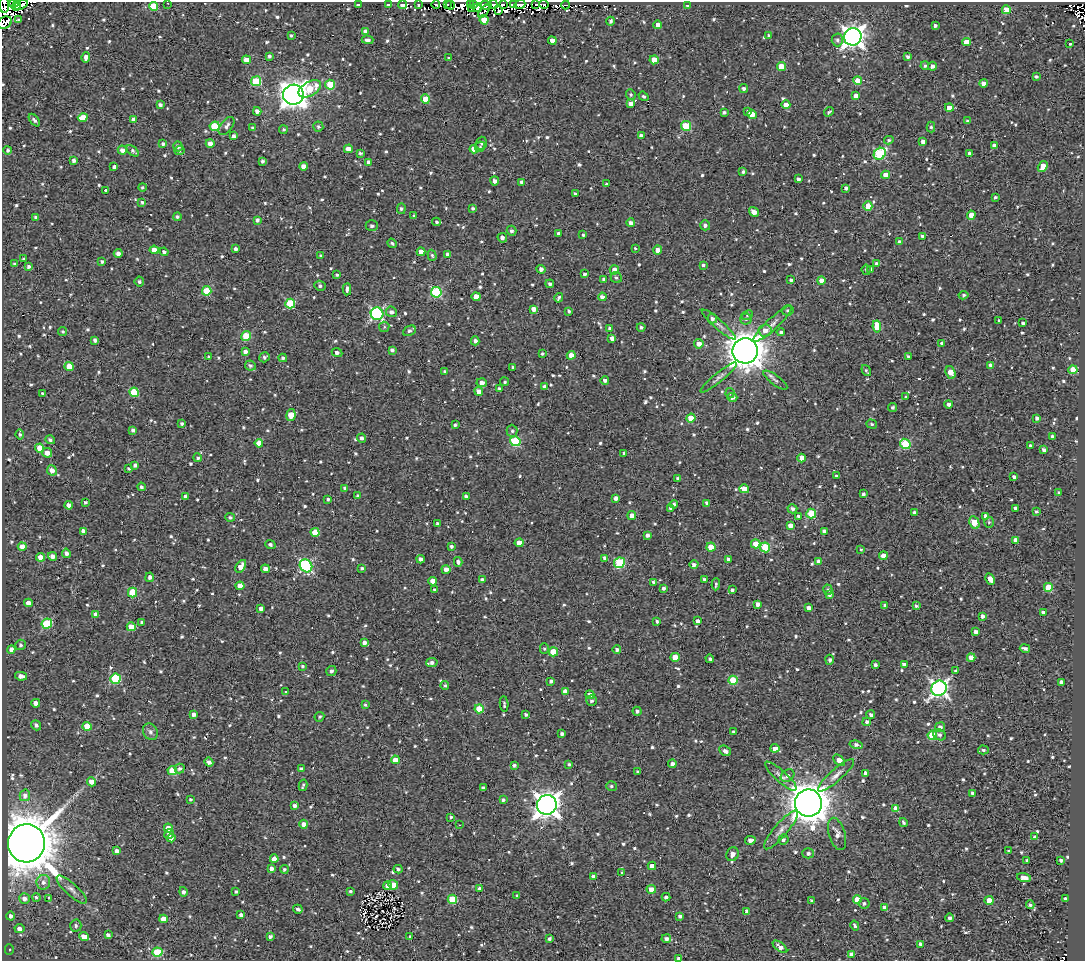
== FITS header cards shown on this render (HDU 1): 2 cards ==
NAXIS1  =                 1083
NAXIS2  =                  959

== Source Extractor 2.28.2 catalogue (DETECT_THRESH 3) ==
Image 1083 x 959 px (HDU 1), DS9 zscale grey, 1 PNG px = 1 image px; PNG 1087 x 963 px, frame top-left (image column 1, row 959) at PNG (2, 2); each listed source drawn as its Kron ellipse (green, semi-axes under 4 px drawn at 4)
Background 1.76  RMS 4.8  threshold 14.5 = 3 sigma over >= 5 px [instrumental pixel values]
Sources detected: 961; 12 with non-positive FLUX_AUTO (blend fragments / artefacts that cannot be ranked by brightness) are neither listed nor drawn; of the other 949, the 500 brightest by FLUX_AUTO listed and drawn (449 fainter detections omitted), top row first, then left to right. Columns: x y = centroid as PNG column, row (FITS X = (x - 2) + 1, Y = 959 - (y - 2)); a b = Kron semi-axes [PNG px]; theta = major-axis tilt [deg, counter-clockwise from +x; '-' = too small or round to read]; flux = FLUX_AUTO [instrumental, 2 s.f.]
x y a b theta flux
14 3 5 3 - 2.8e+03
168 3 3 2 - 5.0e+02
358 4 3 3 - 1.0e+03
388 4 3 3 - 8.6e+03
447 4 3 3 - 9.9e+02
471 4 4 3 - 2.7e+03
473 4 3 3 - 3.2e+03
493 4 4 3 - 8.5e+02
503 4 3 3 - 1.7e+03
513 4 3 3 - 1.1e+03
536 4 3 2 - 1.6e+03
544 4 5 3 - 2.6e+03
4 5 8 5 89 3.2e+03
17 5 4 3 - 1.8e+03
20 5 8 3 22 4.6e+03
403 5 4 3 - 1.3e+03
419 5 4 3 - 1.0e+03
436 5 4 3 - 9.8e+02
450 5 5 2 - 6.8e+02
486 5 6 4 -6 1.3e+03
520 5 6 3 23 5.3e+03
566 5 4 3 - 7.2e+02
687 5 3 3 - 7.9e+02
153 6 4 4 - 9.4e+03
478 8 5 3 - 2.4e+03
472 9 4 3 - 7.9e+02
1006 10 4 4 - 7.7e+03
484 11 7 3 51 2.5e+03
499 11 3 3 - 5.1e+02
19 20 4 3 - 1.1e+03
484 20 5 4 - 5.7e+03
610 21 4 3 - 6.8e+02
5 23 7 5 34 4.6e+03
658 25 4 4 - 1.8e+03
935 25 3 3 - 9.2e+02
365 31 4 4 - 9.8e+02
291 35 3 3 - 6.0e+02
768 35 4 4 - 5.1e+02
853 37 9 8 - 2.3e+05
367 40 6 4 -1 1.1e+03
837 40 6 5 - 8.5e+02
552 41 4 4 - 2.4e+03
966 42 4 4 - 4.7e+03
1070 44 3 3 - 1.7e+03
269 56 4 3 - 6.9e+02
86 57 5 4 - 1.8e+03
908 57 4 3 - 7.9e+02
449 58 4 2 - 6.1e+02
247 60 4 4 - 3.6e+03
654 60 4 4 - 5.3e+03
781 66 4 4 - 5.3e+03
925 66 4 3 - 5.3e+02
932 66 4 4 - 1.0e+03
1036 77 4 3 - 7.3e+02
858 80 4 4 - 5.4e+03
256 81 5 5 - 1.5e+04
983 83 4 4 - 1.5e+03
330 85 5 5 - 1.2e+04
310 89 12 7 30 9.0e+03
744 89 4 4 - 9.7e+02
293 95 10 10 - 3.7e+05
631 95 5 4 - 6.3e+02
644 96 5 4 - 5.9e+02
856 96 4 4 - 1.6e+03
425 99 4 4 - 7.2e+03
631 104 4 4 - 1.7e+03
160 105 4 3 - 9.5e+02
786 105 4 4 - 2.7e+03
949 108 4 4 - 3.0e+03
257 111 4 4 - 1.5e+03
748 111 4 3 - 7.0e+02
724 112 4 3 - 7.1e+02
829 112 5 3 - 6.6e+02
752 114 5 4 - 4.4e+03
83 117 5 4 - 3.8e+03
134 119 4 4 - 1.6e+03
34 120 7 4 -51 9.0e+02
967 121 4 3 - 5.2e+02
215 126 5 5 - 1.4e+04
227 126 10 6 52 1.3e+03
686 126 5 5 - 1.5e+04
318 127 5 5 - 5.9e+02
931 127 5 4 - 6.3e+02
252 128 4 4 - 6.3e+02
283 130 4 4 - 5.4e+02
234 136 4 4 - 1.1e+03
641 136 4 4 - 1.4e+03
889 140 5 3 - 5.3e+02
923 141 4 4 - 1.4e+03
210 143 4 4 - 2.1e+03
481 143 6 5 - 6.1e+02
163 144 4 3 - 7.2e+02
994 145 4 3 - 8.2e+02
178 146 5 4 - 1.4e+03
480 147 5 5 - 5.7e+02
348 149 4 4 - 2.7e+03
474 149 4 4 - 4.6e+03
8 150 4 4 - 5.6e+02
122 150 4 4 - 1.6e+03
179 150 5 4 - 5.4e+02
133 151 7 4 -40 9.7e+02
360 153 3 3 - 6.7e+02
969 153 3 3 - 9.2e+02
880 154 6 5 - 2.8e+04
74 160 4 3 - 9.5e+02
262 161 4 3 - 7.3e+02
369 162 4 4 - 1.6e+03
303 166 4 4 - 2.0e+03
1043 166 6 4 57 5.3e+03
114 167 4 3 - 9.2e+02
743 172 3 3 - 7.1e+02
885 175 4 4 - 2.7e+03
798 179 4 3 - 9.3e+02
495 181 4 4 - 1.3e+03
522 182 4 3 - 8.5e+02
607 184 3 3 - 5.6e+02
142 187 4 4 - 5.4e+02
846 188 4 3 - 9.1e+02
105 190 3 3 - 1.1e+03
575 194 3 3 - 7.3e+02
995 197 3 3 - 5.1e+02
142 202 4 3 - 6.1e+02
868 206 4 4 - 8.6e+03
473 208 4 4 - 7.0e+02
401 209 5 4 - 8.7e+02
754 212 5 4 - 2.2e+03
971 215 4 4 - 4.5e+03
414 216 3 3 - 5.4e+02
35 217 4 3 - 5.5e+02
177 217 4 4 - 6.9e+02
257 220 4 3 - 8.1e+02
436 222 4 4 - 5.8e+02
631 223 4 4 - 1.2e+03
705 225 5 5 - 1.0e+03
372 226 6 5 - 9.2e+02
511 231 5 4 - 9.6e+02
558 233 3 3 - 6.9e+02
583 235 3 3 - 6.8e+02
922 236 3 3 - 6.5e+02
502 238 5 3 - 1.3e+03
900 242 4 4 - 1.7e+03
392 243 5 4 - 5.8e+02
635 248 3 3 - 6.2e+02
235 249 3 3 - 8.7e+02
154 250 4 4 - 3.1e+03
658 250 4 4 - 2.7e+03
164 252 4 4 - 7.7e+02
421 252 4 4 - 2.8e+03
118 253 4 4 - 1.4e+03
448 254 4 3 - 1.0e+03
432 255 5 4 - 6.7e+02
320 256 3 3 - 5.1e+02
24 259 3 3 - 6.4e+02
102 262 3 3 - 7.3e+02
876 263 4 4 - 6.1e+02
15 264 4 3 - 7.3e+02
703 265 3 3 - 5.7e+02
29 266 4 3 - 8.6e+02
541 269 4 4 - 1.1e+03
871 269 4 4 - 1.0e+03
614 270 4 4 - 2.2e+03
866 270 5 4 - 6.2e+02
585 274 4 3 - 7.1e+02
337 275 4 3 - 5.9e+02
616 278 6 5 - 7.0e+02
604 280 4 3 - 1.3e+03
791 280 4 3 - 9.8e+02
821 280 4 4 - 2.8e+03
139 282 5 4 - 7.2e+02
550 284 4 4 - 8.8e+02
320 286 6 5 - 7.4e+02
347 289 6 3 87 1.0e+03
207 291 4 4 - 1.1e+04
436 292 5 5 - 2.6e+04
964 295 5 4 - 6.3e+02
476 297 4 4 - 3.6e+03
602 297 4 3 - 1.5e+03
559 298 5 3 - 6.7e+02
290 304 5 5 - 1.4e+04
534 309 4 4 - 2.3e+03
788 310 6 5 - 5.5e+02
569 311 3 3 - 6.5e+02
391 312 5 5 - 1.2e+03
377 314 6 6 - 5.3e+04
747 315 6 4 25 5.9e+02
712 319 5 5 - 1.0e+03
746 319 5 5 - 6.6e+02
999 321 3 3 - 6.1e+02
1023 323 3 3 - 5.8e+02
773 324 26 5 43 2.4e+03
719 325 22 4 -41 1.7e+03
877 326 6 4 -83 5.4e+03
384 327 5 5 - 5.3e+02
641 327 4 4 - 7.2e+02
610 328 4 3 - 5.2e+02
765 330 6 6 - 2.4e+03
63 331 4 4 - 5.4e+02
409 331 7 4 26 6.4e+02
781 332 4 3 - 6.5e+02
246 336 5 4 - 9.8e+03
612 338 4 3 - 1.7e+03
95 340 4 3 - 1.0e+03
475 341 4 4 - 1.2e+03
699 344 5 5 - 2.3e+03
942 344 4 4 - 8.5e+02
392 350 4 4 - 9.5e+02
745 351 13 12 - 7.1e+05
245 352 4 4 - 1.4e+03
337 353 5 3 - 1.1e+03
542 354 3 3 - 6.3e+02
571 355 4 4 - 3.8e+03
908 356 3 3 - 6.1e+02
209 357 4 4 - 6.1e+02
264 357 5 4 - 7.9e+02
283 358 4 4 - 6.6e+02
991 365 4 4 - 1.8e+03
69 366 4 4 - 4.7e+03
250 366 5 5 - 9.1e+02
512 367 3 3 - 5.0e+02
1073 370 4 4 - 8.3e+03
445 371 3 3 - 5.7e+02
866 371 6 3 -56 5.6e+02
951 373 7 4 -70 3.6e+03
718 378 23 4 39 1.5e+03
605 380 4 4 - 1.2e+03
775 380 14 5 -37 1.1e+03
505 382 4 4 - 5.6e+02
482 383 5 4 - 1.6e+03
545 387 4 4 - 1.8e+03
499 389 4 3 - 8.4e+02
479 391 4 4 - 2.5e+03
134 392 4 4 - 1.2e+04
42 393 3 3 - 5.0e+02
730 393 5 4 - 6.1e+02
906 396 4 3 - 5.3e+02
732 398 5 4 - 1.1e+03
948 404 4 4 - 1.2e+03
893 407 4 4 - 6.9e+02
291 415 6 4 80 4.1e+03
691 418 4 4 - 7.9e+03
1037 418 4 4 - 1.1e+03
182 423 4 4 - 7.1e+02
872 424 5 4 - 5.1e+02
455 425 4 3 - 6.1e+02
133 430 4 3 - 9.1e+02
512 431 6 5 - 7.7e+02
20 434 5 4 - 6.6e+02
1052 436 3 3 - 7.0e+02
362 438 4 4 - 8.6e+02
50 440 5 4 - 7.1e+02
515 441 5 5 - 1.8e+04
259 443 4 4 - 4.4e+03
905 444 5 5 - 1.7e+04
1030 446 3 3 - 5.6e+02
40 448 4 4 - 6.2e+03
1043 450 4 3 - 1.1e+03
47 453 5 5 - 2.6e+03
624 453 3 3 - 6.6e+02
198 458 4 4 - 6.0e+02
802 458 4 4 - 3.4e+03
135 465 4 4 - 8.6e+02
129 468 4 3 - 5.6e+02
52 470 5 5 - 2.3e+03
836 476 3 3 - 6.1e+02
1014 477 4 3 - 1.1e+03
678 478 4 3 - 7.9e+02
142 487 4 4 - 8.0e+02
345 488 4 4 - 9.9e+02
744 489 5 4 - 4.2e+03
1059 492 3 3 - 8.4e+02
863 494 4 3 - 7.9e+02
186 496 3 3 - 9.6e+02
358 496 4 3 - 7.7e+02
466 497 4 3 - 1.2e+03
616 498 4 4 - 1.5e+03
328 499 4 3 - 6.7e+02
85 502 3 3 - 6.8e+02
707 503 4 4 - 1.3e+03
674 504 4 3 - 8.6e+02
69 505 4 4 - 2.1e+03
671 508 4 4 - 7.5e+02
1015 508 3 3 - 7.2e+02
792 509 5 4 - 1.2e+03
1036 511 3 3 - 5.3e+02
914 513 4 3 - 8.4e+02
811 514 5 5 - 1.5e+04
632 515 4 4 - 1.9e+03
798 516 4 3 - 8.8e+02
986 516 4 4 - 1.7e+03
230 517 5 4 - 6.8e+02
989 522 5 4 - 5.1e+02
974 523 6 4 -64 7.2e+03
437 524 3 3 - 9.6e+02
790 526 4 4 - 1.8e+03
83 531 4 4 - 1.8e+03
824 531 4 3 - 1.1e+03
315 532 4 4 - 6.4e+03
647 535 4 4 - 1.2e+03
1015 540 4 4 - 1.8e+03
519 543 4 4 - 2.6e+03
756 544 5 4 - 4.5e+03
270 545 5 4 - 7.8e+02
451 546 4 3 - 7.3e+02
22 547 4 4 - 2.7e+03
711 547 4 4 - 7.6e+03
765 547 5 5 - 1.5e+04
861 549 3 3 - 5.2e+02
66 553 4 4 - 1.2e+03
53 556 4 4 - 1.5e+03
883 556 4 4 - 4.3e+03
40 557 4 4 - 4.9e+03
605 558 4 3 - 1.1e+03
421 559 4 3 - 1.2e+03
728 559 4 3 - 7.5e+02
818 561 4 4 - 1.3e+03
458 562 5 4 - 1.1e+03
619 563 5 5 - 2.0e+04
694 565 4 4 - 1.1e+03
241 566 7 4 55 3.1e+03
306 566 7 6 - 4.5e+04
362 568 3 3 - 5.6e+02
265 569 4 4 - 1.7e+03
446 569 4 4 - 1.9e+03
150 577 5 4 - 1.1e+03
704 579 3 3 - 7.1e+02
990 579 6 4 -62 3.0e+03
482 580 4 4 - 1.1e+03
433 581 4 4 - 3.1e+03
653 582 4 3 - 6.4e+02
716 584 6 3 86 5.7e+02
240 586 4 4 - 4.1e+03
1048 587 4 4 - 1.0e+04
664 588 4 4 - 8.1e+02
434 590 3 3 - 7.9e+02
732 590 4 3 - 7.1e+02
828 590 5 4 - 7.5e+02
133 592 5 4 - 1.1e+04
829 595 4 4 - 7.2e+02
28 603 4 4 - 2.4e+03
758 604 4 4 - 1.6e+03
885 605 3 3 - 5.8e+02
916 606 4 3 - 6.0e+02
809 608 4 3 - 1.4e+03
261 609 4 4 - 1.3e+03
1043 613 4 4 - 1.5e+03
96 614 4 4 - 1.7e+03
982 616 4 3 - 1.1e+03
657 621 3 3 - 6.0e+02
697 621 4 4 - 1.3e+03
142 622 4 3 - 7.6e+02
47 624 5 5 - 2.0e+04
131 627 4 4 - 5.0e+03
976 632 4 4 - 1.3e+03
364 643 4 4 - 1.3e+03
21 645 5 5 - 7.6e+02
1025 648 5 3 - 1.0e+03
11 649 4 4 - 1.9e+03
544 649 5 4 - 5.3e+02
617 649 4 4 - 9.6e+02
553 652 5 4 - 7.8e+03
675 657 4 4 - 6.2e+03
971 658 4 4 - 3.2e+03
710 659 4 4 - 6.7e+02
830 660 5 4 - 9.5e+02
432 662 6 4 13 9.7e+02
904 664 4 3 - 1.6e+03
875 665 3 3 - 9.1e+02
302 666 4 3 - 5.4e+02
331 671 5 5 - 9.9e+02
956 671 3 3 - 5.4e+02
21 676 6 4 -10 1.8e+03
115 679 5 5 - 2.3e+04
733 680 5 4 - 1.1e+04
551 681 4 4 - 8.0e+02
1062 682 4 4 - 1.8e+03
445 685 4 4 - 5.1e+02
939 688 8 7 - 1.2e+05
565 691 4 4 - 4.3e+03
286 692 3 3 - 1.0e+03
590 695 4 4 - 2.2e+03
591 701 5 5 - 8.1e+02
36 703 4 4 - 2.3e+03
504 704 8 3 -87 7.1e+02
365 705 4 4 - 5.3e+02
479 709 4 4 - 6.4e+03
637 711 4 4 - 1.0e+03
194 714 4 3 - 1.3e+03
526 715 3 3 - 8.5e+02
871 715 4 4 - 1.0e+03
319 717 5 4 - 6.1e+02
867 722 4 4 - 8.8e+02
36 725 5 4 - 9.5e+02
87 726 4 4 - 6.9e+03
940 727 5 4 - 1.3e+03
150 732 8 7 - 1.2e+03
733 732 3 3 - 6.8e+02
562 734 4 3 - 9.3e+02
932 735 5 4 - 1.3e+04
940 735 7 5 -29 8.8e+02
856 745 7 4 -12 1.2e+03
775 748 4 4 - 2.4e+03
983 750 5 4 - 5.3e+02
725 751 6 5 - 1.3e+03
395 760 4 4 - 3.0e+03
839 760 7 4 -47 3.0e+03
209 762 4 4 - 1.3e+03
569 764 4 4 - 5.8e+02
672 764 4 4 - 1.4e+03
514 765 4 3 - 7.6e+02
180 769 5 4 - 8.2e+02
301 769 4 3 - 6.6e+02
172 771 5 4 - 7.7e+03
638 772 3 3 - 6.3e+02
865 773 4 3 - 1.4e+03
836 775 23 6 42 2.3e+03
781 776 20 5 -42 1.9e+03
787 776 7 5 34 1.5e+03
91 782 5 4 - 2.3e+03
303 785 6 3 76 5.1e+02
611 786 5 5 - 6.2e+02
483 788 4 3 - 8.0e+02
972 793 4 4 - 8.2e+02
25 795 6 5 - 1.4e+03
190 799 4 4 - 5.2e+02
503 800 4 4 - 7.1e+02
808 803 13 13 - 8.5e+05
547 805 10 9 - 3.3e+05
294 806 4 4 - 9.7e+02
896 808 4 4 - 4.1e+03
451 817 4 3 - 5.8e+02
903 822 5 3 - 5.9e+02
304 824 4 4 - 2.1e+03
459 825 3 2 - 1.7e+03
168 828 4 4 - 4.2e+03
781 830 25 6 50 2.7e+03
169 834 5 4 - 1.1e+03
837 834 17 8 -73 2.3e+03
1035 837 4 4 - 7.0e+02
171 838 4 4 - 1.5e+03
750 840 5 3 - 1.4e+03
783 840 5 5 - 8.3e+02
26 843 19 18 - 1.7e+06
117 851 4 4 - 1.5e+03
1008 851 3 3 - 5.8e+02
808 853 6 5 - 1.0e+03
732 854 7 6 - 1.8e+03
274 859 4 4 - 2.2e+03
1027 860 3 3 - 6.9e+02
1061 860 4 3 - 8.6e+02
652 866 4 4 - 2.4e+03
271 868 4 3 - 1.3e+03
284 869 4 4 - 6.1e+02
398 869 4 4 - 8.0e+02
621 873 4 3 - 5.1e+02
594 877 4 4 - 2.1e+03
1024 877 7 4 -15 2.6e+03
43 882 7 7 - 1.4e+03
393 885 5 4 - 5.1e+03
387 886 4 4 - 1.8e+03
479 888 3 3 - 7.6e+02
72 889 19 6 -42 1.9e+03
651 889 4 4 - 2.7e+03
236 891 3 3 - 6.0e+02
350 891 3 3 - 5.7e+02
183 892 5 4 - 1.1e+03
517 895 4 3 - 6.2e+02
36 897 4 4 - 6.3e+02
666 897 4 4 - 9.6e+02
49 898 4 3 - 3.0e+03
1065 898 4 3 - 6.7e+02
24 899 5 5 - 1.6e+03
452 899 5 4 - 1.1e+04
811 900 3 3 - 5.9e+02
857 900 4 4 - 6.4e+03
989 900 4 4 - 4.6e+03
864 903 5 5 - 8.6e+02
1030 905 4 4 - 7.4e+02
884 908 4 4 - 1.9e+03
298 909 5 3 - 7.7e+02
747 911 4 3 - 1.3e+03
241 915 4 3 - 1.2e+03
10 916 4 4 - 1.1e+03
680 916 4 3 - 9.4e+02
950 918 4 4 - 9.4e+02
163 919 4 4 - 3.6e+03
76 926 6 5 - 6.9e+02
855 926 5 3 - 6.3e+02
19 929 5 4 - 1.7e+03
108 935 4 3 - 1.0e+03
270 936 3 3 - 9.8e+02
410 936 4 3 - 6.1e+02
84 937 4 4 - 3.2e+03
549 939 3 3 - 7.9e+02
666 939 5 4 - 1.2e+03
921 944 4 3 - 1.7e+03
780 947 9 4 -38 2.0e+03
9 950 5 4 - 5.3e+02
157 952 5 4 - 1.7e+04
851 954 4 4 - 1.4e+03
678 958 4 3 - 5.7e+02
At the frame edge (FLAGS 8, measured only in part): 5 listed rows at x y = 14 3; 168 3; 4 5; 5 23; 678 958
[449 fainter detections neither listed nor drawn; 12 non-positive-flux detections neither listed nor drawn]